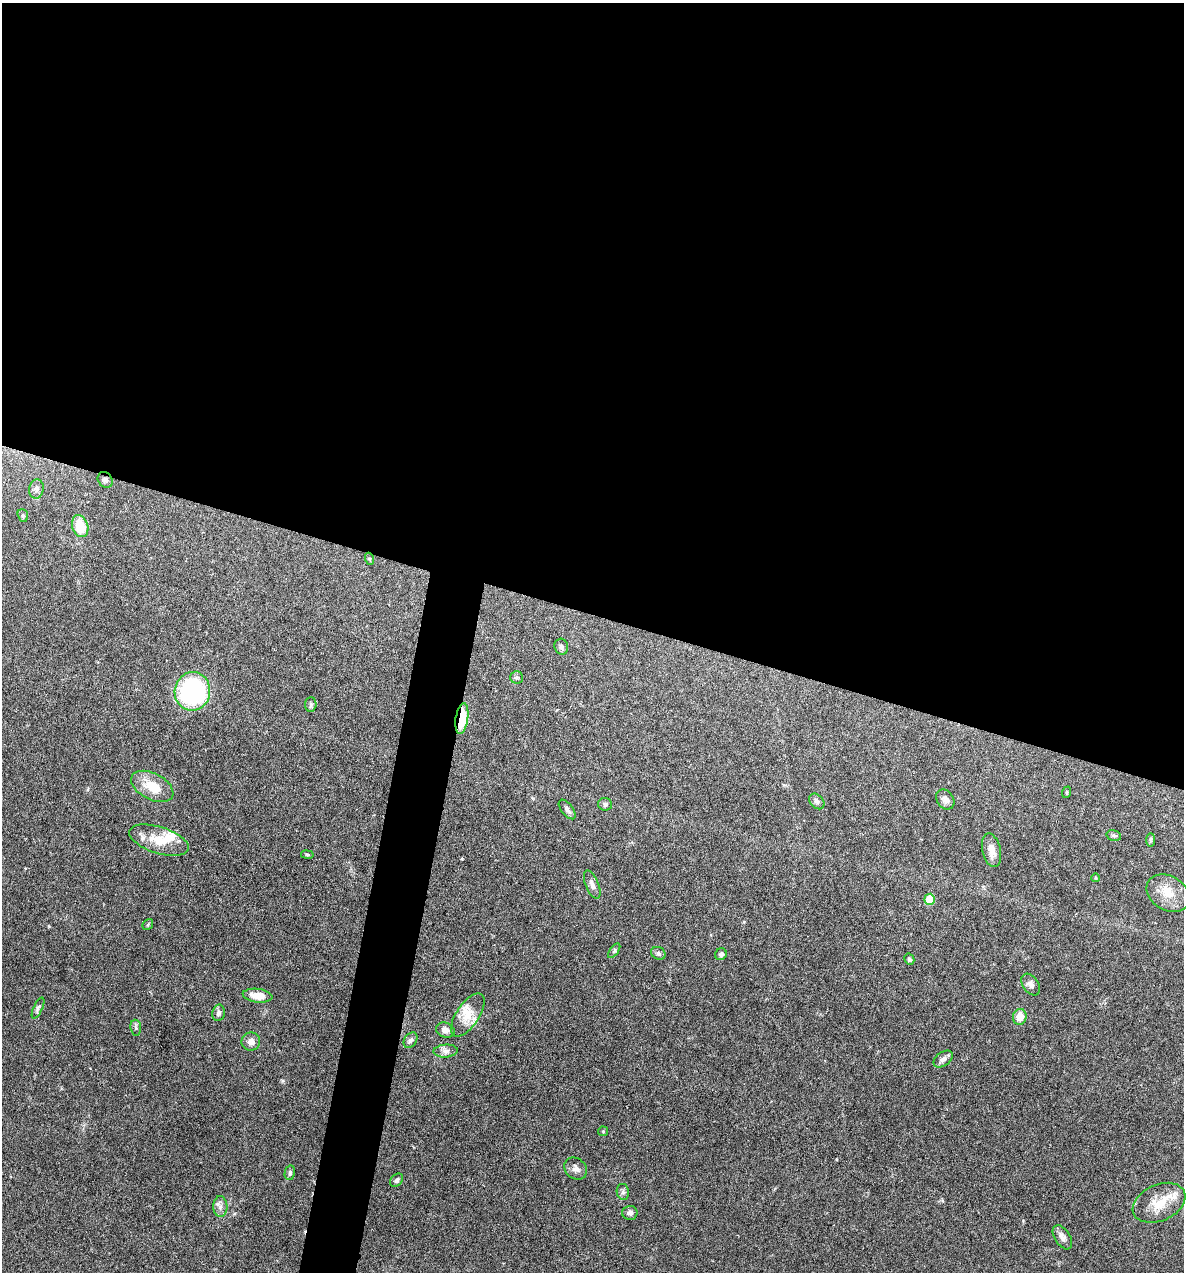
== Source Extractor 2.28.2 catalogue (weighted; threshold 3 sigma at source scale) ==
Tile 3 of 4 x 4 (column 3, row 1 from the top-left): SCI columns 2489-3670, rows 3810-5079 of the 5097 x 5080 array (HDU 1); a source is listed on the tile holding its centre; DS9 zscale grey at full resolution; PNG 1186 x 1274 px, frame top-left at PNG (2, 3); each listed source drawn as its Kron ellipse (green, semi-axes under 4 px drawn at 4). Shown black and unused: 51% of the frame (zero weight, under 4 of 7 exposures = <1% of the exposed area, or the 3 px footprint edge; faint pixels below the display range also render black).
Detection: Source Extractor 2.28.2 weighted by HDU 2 'WHT'; one run over the whole footprint, this tile lists its part. Background 0.111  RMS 0.0036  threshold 0.0147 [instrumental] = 3 sigma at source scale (4.09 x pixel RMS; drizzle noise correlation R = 1.36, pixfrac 0.8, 0.05/0.05 arcsec/px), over >= 5 px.
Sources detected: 55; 1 inside a brighter object's white glare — neither listed nor drawn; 3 inside a brighter listed object's ellipse — not listed separately; the other 51 listed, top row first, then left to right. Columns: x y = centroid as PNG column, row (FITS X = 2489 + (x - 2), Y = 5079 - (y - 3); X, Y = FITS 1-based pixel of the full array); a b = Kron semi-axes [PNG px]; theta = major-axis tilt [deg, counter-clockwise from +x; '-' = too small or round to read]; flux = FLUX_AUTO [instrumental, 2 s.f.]
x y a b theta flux
105 480 8 7 - 0.98
36 489 9 7 79 1.3
23 515 6 5 - 0.58
80 526 11 8 -72 8.1
370 559 6 4 -71 0.44
561 647 8 7 - 0.78
516 677 6 6 - 0.63
192 691 19 18 - 41
311 704 7 5 88 0.68
462 719 15 6 81 12
152 786 23 13 -28 7.4
1067 792 6 3 72 0.37
945 800 11 8 -56 1.6
817 801 9 6 -45 0.99
605 804 7 6 - 0.87
567 809 11 5 -52 1.1
1114 835 7 5 -14 0.6
159 840 31 13 -18 7.7
1151 840 7 4 90 0.54
991 850 17 9 -78 2.9
307 855 6 3 -9 0.4
1096 878 4 3 - 0.29
592 885 15 6 -67 1.6
1168 893 23 17 -31 6.3
930 899 5 5 - 11
148 924 6 4 49 0.44
614 951 8 4 55 0.57
658 953 7 6 - 0.77
721 954 6 5 - 0.88
909 959 6 5 - 0.6
1031 984 12 8 -56 1.6
258 996 15 7 -6 4.2
38 1008 11 4 65 0.82
218 1013 8 6 80 1.1
468 1015 25 11 56 5.4
1020 1017 8 7 - 3.9
136 1028 8 5 -83 0.7
445 1030 9 7 -17 2
410 1040 8 6 56 1
251 1042 9 9 - 2.2
446 1051 12 6 5 1.5
943 1059 11 6 37 1.3
603 1131 5 5 - 0.34
576 1169 12 10 -39 1.7
290 1173 7 5 79 0.78
396 1180 7 5 47 0.81
623 1192 8 6 -80 0.84
1159 1203 28 18 24 7.7
220 1207 10 7 -89 1.5
630 1213 7 7 - 1.1
1062 1237 13 7 -57 1.7
Overlapping masked pixels (flux is a lower limit): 2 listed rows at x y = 105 480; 462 719
Unlisted compact peaks at least as high as the median listed source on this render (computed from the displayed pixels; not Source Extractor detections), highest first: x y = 462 859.